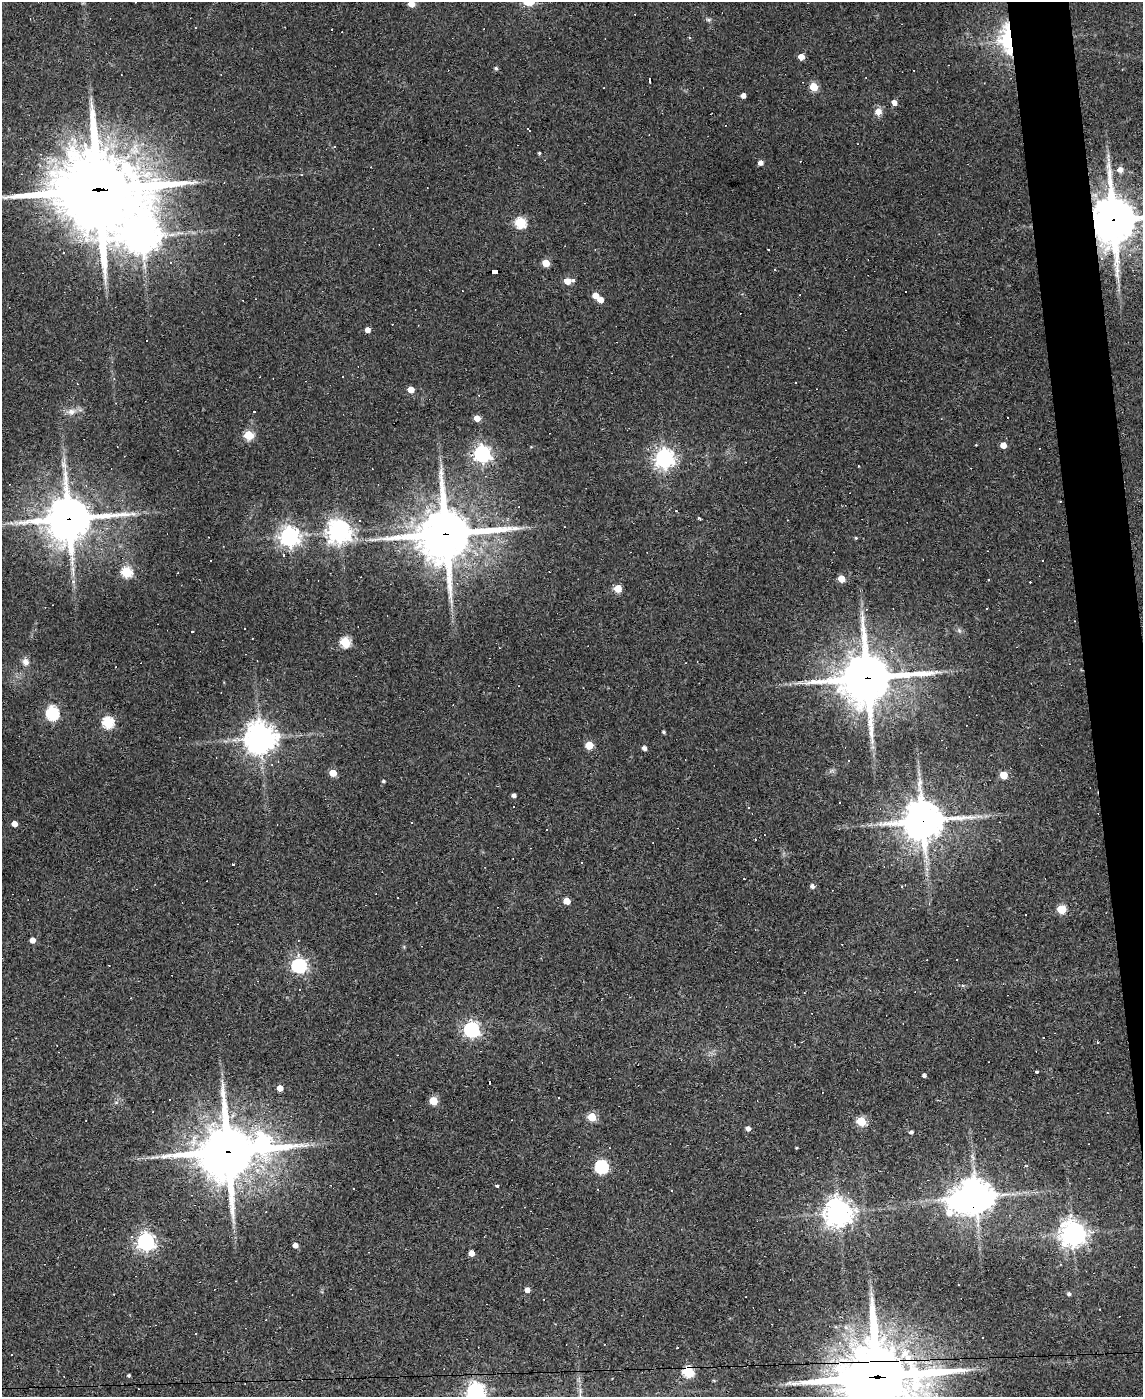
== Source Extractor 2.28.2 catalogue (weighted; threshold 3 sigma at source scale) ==
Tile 6 of 4 x 3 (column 2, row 2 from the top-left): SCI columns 1142-2282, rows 1625-3019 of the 4564 x 4539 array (HDU 1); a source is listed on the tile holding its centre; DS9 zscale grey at full resolution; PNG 1145 x 1399 px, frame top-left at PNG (2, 2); no overlay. Shown black and unused: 4% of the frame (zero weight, under 3 of 4 exposures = <1% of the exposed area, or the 3 px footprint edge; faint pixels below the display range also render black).
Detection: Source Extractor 2.28.2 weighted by HDU 2 'WHT'; one run over the whole footprint, this tile lists its part. Background 0.0831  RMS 0.0059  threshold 0.0265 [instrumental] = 3 sigma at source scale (4.5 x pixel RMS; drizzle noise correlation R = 1.50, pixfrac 1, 0.05/0.05 arcsec/px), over >= 5 px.
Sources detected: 184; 1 inside a brighter object's white glare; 69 cosmic-ray / hot-pixel residue — not listed; the other 114 listed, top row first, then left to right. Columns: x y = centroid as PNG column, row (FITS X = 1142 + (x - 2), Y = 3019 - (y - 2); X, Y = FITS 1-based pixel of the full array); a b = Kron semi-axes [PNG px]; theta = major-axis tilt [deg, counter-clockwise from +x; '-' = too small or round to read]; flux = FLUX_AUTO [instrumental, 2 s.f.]
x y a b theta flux
411 4 5 4 - 8.2
708 19 8 4 7 1.1
1007 38 34 15 -88 41
801 57 5 4 - 6.3
496 68 5 4 - 1.1
650 80 4 3 - 25
814 87 5 5 - 22
743 95 4 4 - 3.4
894 102 5 4 - 3.5
878 112 7 7 - 4.8
527 129 4 3 - 1.7
539 153 4 3 - 0.8
760 163 4 4 - 3.2
1109 166 13 7 -87 4.3
1120 170 6 5 - 4.3
98 190 35 30 -11 5300
1113 220 15 15 - 2500
520 223 6 5 - 48
142 236 11 11 - 1100
111 249 7 6 - 2.4
768 249 2 2 - 0.66
63 253 3 2 - 0.83
546 263 5 5 - 13
495 271 7 4 -1 74
573 280 4 4 - 1.1
567 281 5 4 - 12
595 296 5 5 - 7.2
600 300 4 4 - 6.1
368 330 4 4 - 3.7
343 377 3 3 - 1
411 389 5 4 - 10
71 412 12 9 13 4
254 412 3 3 - 6.4
477 418 5 5 - 6.6
249 435 5 5 - 34
1003 445 5 4 - 5.9
482 454 7 6 - 220
664 458 7 7 - 330
858 466 2 2 - 0.45
1060 501 2 2 - 0.37
699 518 3 3 - 1.7
69 519 17 15 6 1800
360 521 2 2 - 0.39
339 531 8 7 - 490
445 534 19 17 10 3000
289 536 7 7 - 330
856 538 4 4 - 0.6
211 561 2 2 - 0.53
1042 561 3 2 - 0.67
126 572 6 5 - 50
841 579 5 5 - 10
73 581 7 5 90 1.8
618 588 5 5 - 16
244 629 2 2 - 0.48
959 630 6 6 - 1.4
192 631 3 3 - 3.2
345 642 5 5 - 42
25 662 10 8 -67 3.3
867 678 18 17 - 2800
52 713 8 6 -87 89
108 722 6 5 - 58
663 732 3 3 - 1
260 738 10 10 - 890
589 745 5 5 - 17
644 748 4 4 - 2.4
848 760 3 2 - 0.61
333 773 5 5 - 11
1004 775 5 5 - 16
383 781 4 4 - 0.9
514 796 4 4 - 2
513 806 3 3 - 3.6
748 808 3 2 - 0.39
922 821 13 12 - 1700
14 824 5 4 - 5.7
233 864 3 3 - 3.5
812 886 6 5 - 2
567 901 5 4 - 11
1061 909 5 5 - 24
1025 915 2 2 - 0.49
32 940 4 4 - 4.2
299 966 6 6 - 140
471 1030 6 6 - 170
1036 1071 3 3 - 3.4
924 1076 4 3 - 1.5
280 1088 5 4 - 6.4
433 1101 5 5 - 18
592 1117 5 5 - 23
861 1121 5 5 - 27
748 1129 5 4 - 2.6
911 1132 4 4 - 1.2
262 1144 15 9 -10 240
796 1148 3 2 - 0.54
228 1151 19 18 - 2900
155 1157 16 3 0 2.2
1025 1166 3 2 - 0.64
601 1167 6 6 - 88
497 1186 4 3 - 1.3
672 1191 3 3 - 2.8
975 1197 11 10 - 1200
838 1213 9 8 - 730
1073 1233 9 8 - 610
146 1242 7 6 - 250
295 1245 4 4 - 4
471 1253 5 4 - 5.1
527 1290 4 4 - 3.9
114 1294 3 2 - 0.33
1069 1294 5 4 - 1.3
1100 1309 2 2 - 0.47
982 1338 2 2 - 0.51
677 1348 3 3 - 0.7
688 1372 6 5 - 56
129 1375 3 3 - 0.96
878 1377 29 25 -2 4900
475 1392 7 7 - 280
Overlapping masked pixels (flux is a lower limit): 14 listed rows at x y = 1007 38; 650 80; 98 190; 1113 220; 495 271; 69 519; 445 534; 867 678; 922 821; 262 1144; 228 1151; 975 1197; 688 1372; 878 1377
Isophote crosses this tile's border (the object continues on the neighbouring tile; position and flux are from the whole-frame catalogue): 5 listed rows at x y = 411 4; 98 190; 1113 220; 878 1377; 475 1392